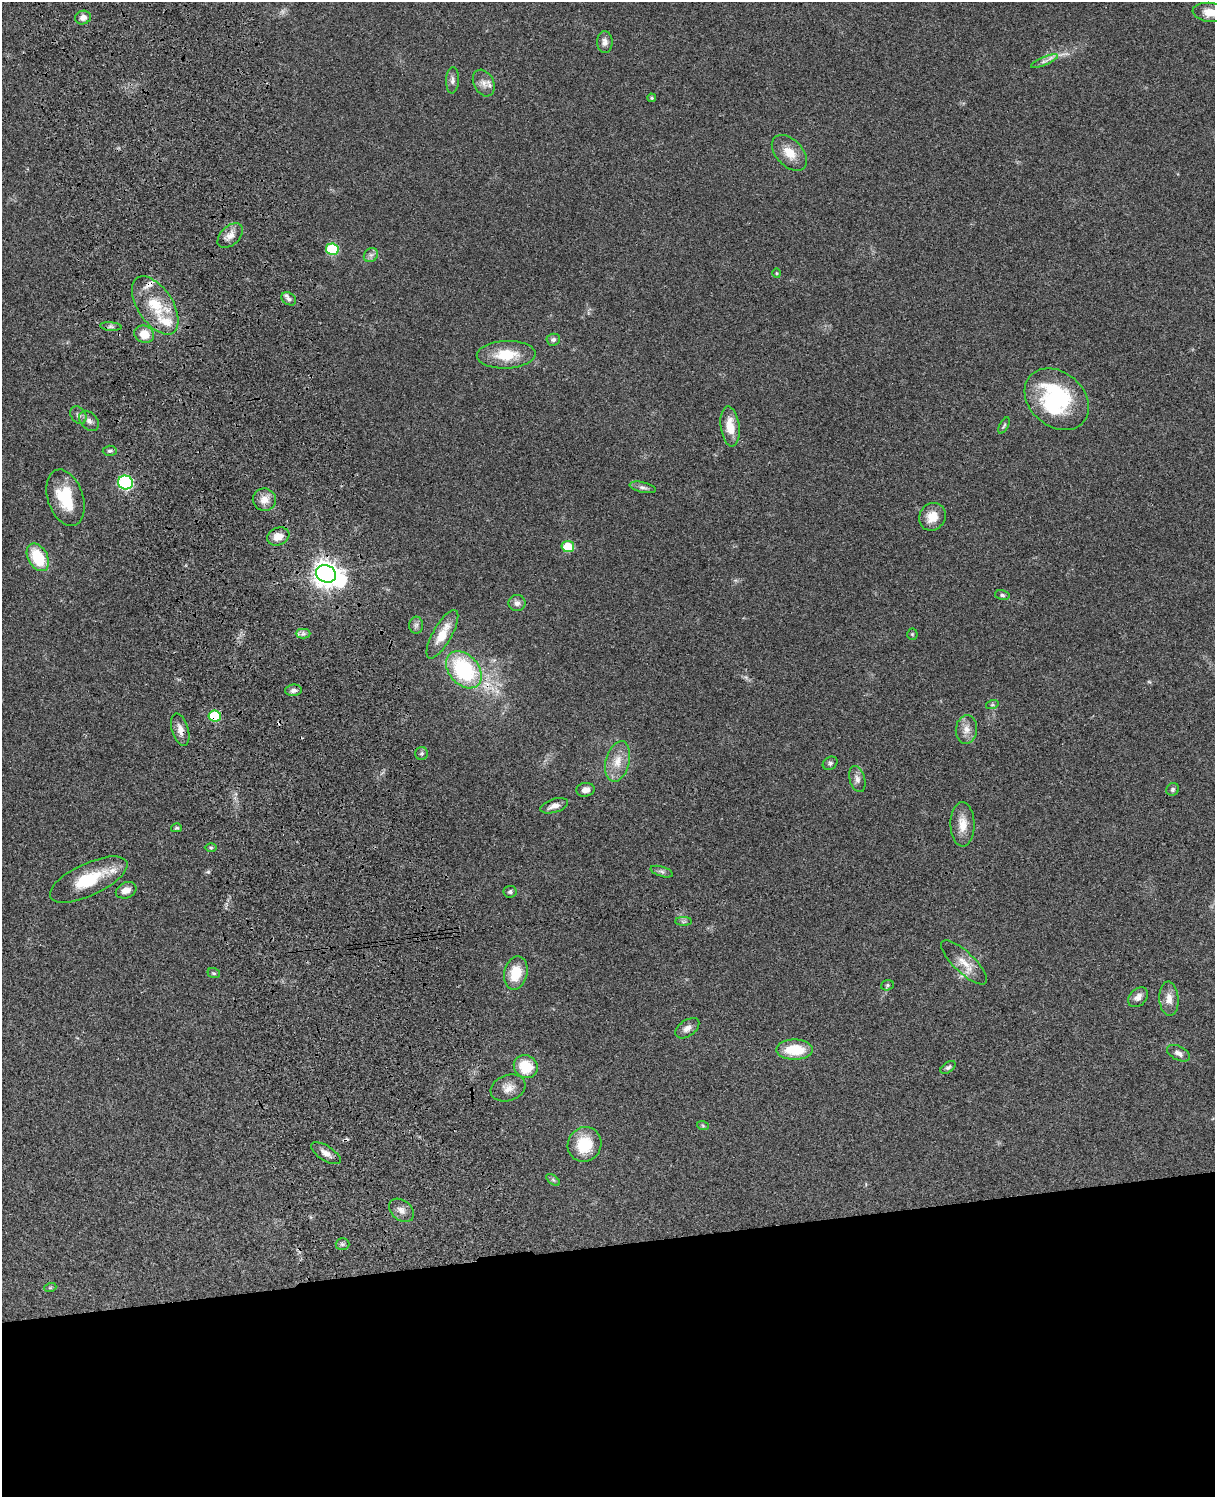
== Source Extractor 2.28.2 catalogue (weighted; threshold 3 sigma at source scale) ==
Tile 11 of 4 x 3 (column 3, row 3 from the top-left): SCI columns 2544-3756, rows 278-1772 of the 5087 x 4928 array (HDU 1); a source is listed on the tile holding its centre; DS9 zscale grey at full resolution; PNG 1217 x 1499 px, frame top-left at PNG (2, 2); each listed source drawn as its Kron ellipse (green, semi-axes under 4 px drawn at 4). Shown black and unused: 17% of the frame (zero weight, under 3 of 4 exposures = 6% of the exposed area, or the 3 px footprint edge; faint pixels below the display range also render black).
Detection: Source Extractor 2.28.2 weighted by HDU 2 'WHT'; one run over the whole footprint, this tile lists its part. Background 0.0799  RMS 0.0058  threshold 0.0263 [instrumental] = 3 sigma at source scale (4.5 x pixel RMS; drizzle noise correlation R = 1.50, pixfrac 1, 0.05/0.05 arcsec/px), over >= 5 px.
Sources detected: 85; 1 too faint to see at this stretch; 1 inside a brighter object's white glare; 1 cosmic-ray / hot-pixel residue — neither listed nor drawn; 3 inside a brighter listed object's ellipse — not listed separately; the other 79 listed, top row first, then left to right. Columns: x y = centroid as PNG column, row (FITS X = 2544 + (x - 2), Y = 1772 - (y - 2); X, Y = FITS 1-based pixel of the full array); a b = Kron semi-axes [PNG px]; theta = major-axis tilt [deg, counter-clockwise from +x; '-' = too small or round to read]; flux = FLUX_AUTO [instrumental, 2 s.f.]
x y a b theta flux
1210 12 18 9 -7 7.6
83 18 8 6 16 3
605 42 11 7 -89 2.9
1044 61 14 3 22 2.3
452 80 13 6 87 2.3
484 83 14 10 -62 4.2
652 98 4 3 - 0.74
789 153 21 13 -46 9.2
230 236 15 9 44 4.8
332 249 6 5 - 38
371 255 8 6 43 2
777 273 4 4 - 0.62
289 299 8 6 -33 1.6
155 305 33 17 -57 22
111 327 11 4 -5 1.6
144 334 10 8 -22 9.6
553 340 7 6 - 1.6
506 355 29 14 2 17
1057 399 35 27 -40 57
78 415 9 7 -52 2.1
89 421 11 8 -45 2.9
1004 425 9 4 63 0.9
730 426 20 9 -83 10
110 451 7 5 3 1.3
125 482 7 7 - 83
643 487 13 5 -13 2
66 498 29 17 -72 22
264 500 11 11 - 5.1
932 517 14 13 - 7.7
278 536 11 8 22 6.3
568 546 6 5 - 18
38 557 15 9 -61 23
326 574 10 8 -23 630
1002 595 7 5 -12 1.2
517 603 8 8 - 2.6
416 625 8 7 - 1.7
303 634 7 5 0 1.6
442 634 27 9 60 11
912 634 5 5 - 0.73
464 670 21 15 -49 53
293 690 8 6 6 2
992 705 6 4 18 0.94
215 716 6 5 - 30
180 729 17 8 -73 4.3
966 729 14 10 84 4.8
421 753 6 6 - 1.2
618 761 21 12 75 9
830 763 8 6 32 1.4
857 779 13 7 -74 2.8
1173 789 7 6 - 1.3
585 790 9 7 8 2.8
554 806 14 6 18 3.7
962 824 22 12 -89 8
176 828 5 4 - 0.82
211 848 6 4 0 0.85
662 872 11 5 -17 1.7
89 880 42 16 25 26
126 890 11 7 23 4.2
510 892 6 6 - 1.2
683 921 8 4 0 1.3
964 962 30 10 -44 8.7
214 973 6 5 - 0.84
516 973 16 11 77 14
887 985 6 5 - 0.91
1138 997 11 8 44 3.3
1169 999 17 9 -86 5.2
687 1028 13 8 35 3.3
794 1050 18 10 0 18
1179 1053 12 7 -28 2.8
526 1066 12 11 - 17
948 1067 8 5 36 1.4
508 1088 18 13 20 5.7
703 1126 6 4 -19 0.74
585 1144 18 16 57 18
326 1153 17 7 -32 3.7
553 1180 8 4 -37 0.98
401 1210 14 10 -39 3.7
342 1244 7 6 - 1.2
50 1288 6 4 19 0.66
Overlapping masked pixels (flux is a lower limit): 5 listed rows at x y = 38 557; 326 574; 464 670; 215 716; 180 729
Isophote crosses this tile's border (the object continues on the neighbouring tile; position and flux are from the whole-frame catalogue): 1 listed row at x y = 1210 12